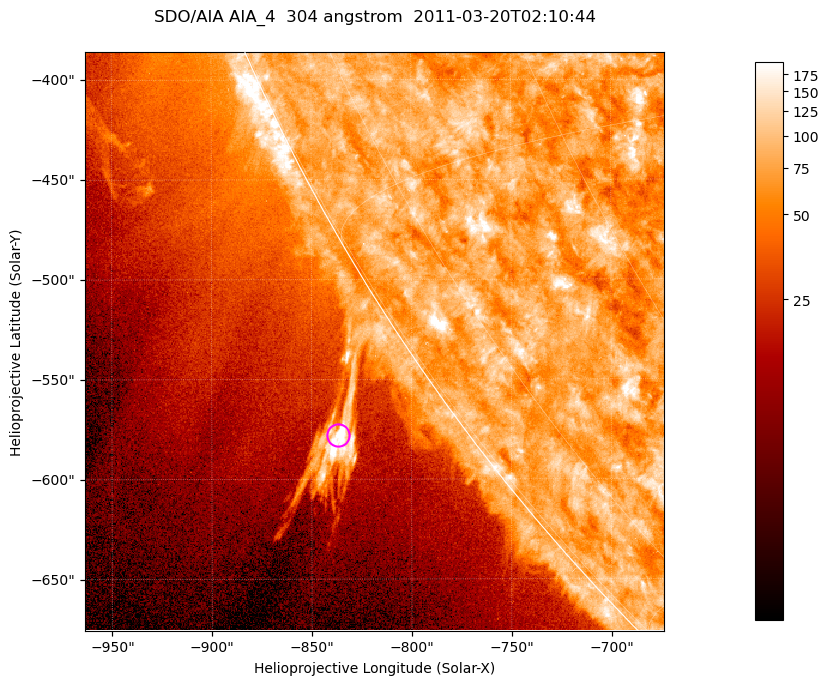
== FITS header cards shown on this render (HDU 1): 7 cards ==
TELESCOP= 'SDO/AIA '           / For AIA: SDO/AIA
INSTRUME= 'AIA_4   '           / For AIA: AIA_ATA1, AIA_ATA2, AIA_ATA3 or AIA_AT
WAVELNTH=                  304 / [angstrom] Wavelength
WAVEUNIT= 'angstrom'           / Wavelength unit: angstrom
DATE-OBS= '2011-03-20T02:10:44.124' / [ISO] Date when observation started; ISO 8
CTYPE1  = 'HPLN-TAN'           / CTYPE1; Typically HPLN
CTYPE2  = 'HPLT-TAN'           / CTYPE2; Typically HPLT

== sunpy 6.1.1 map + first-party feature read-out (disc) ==
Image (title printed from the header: SDO/AIA AIA_4  304 angstrom  2011-03-20T02:10:44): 483 x 483 px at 0.6 arcsec/px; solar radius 964 arcsec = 1606 px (partial field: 1.2% of the solar disc is inside the frame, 43% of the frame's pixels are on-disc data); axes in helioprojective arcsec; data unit not stated in the header (colour bar unlabelled)
Orientation: roll -0.132 deg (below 1 deg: not rotated)
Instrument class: DISC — disc imager (sunpy class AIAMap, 304 A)
Bright regions (active regions / flare kernels): reference = the on-disc median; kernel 5 px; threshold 5 sigma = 100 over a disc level ~76.7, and >= 1.15x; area >= 233 px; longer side >= 6 px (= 3.6 arcsec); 0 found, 0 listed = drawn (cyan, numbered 1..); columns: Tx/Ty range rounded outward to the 2 arcsec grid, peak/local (2 s.f.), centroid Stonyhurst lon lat
Off-limb structures (1.02-1.3 R_sun): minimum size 116 px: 6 found; the strongest spans PA ~120..125 deg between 1.02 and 1.1 R_sun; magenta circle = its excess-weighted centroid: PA ~125 deg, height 1.06 R_sun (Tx ~-838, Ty ~-578 arcsec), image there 7.3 x the reference